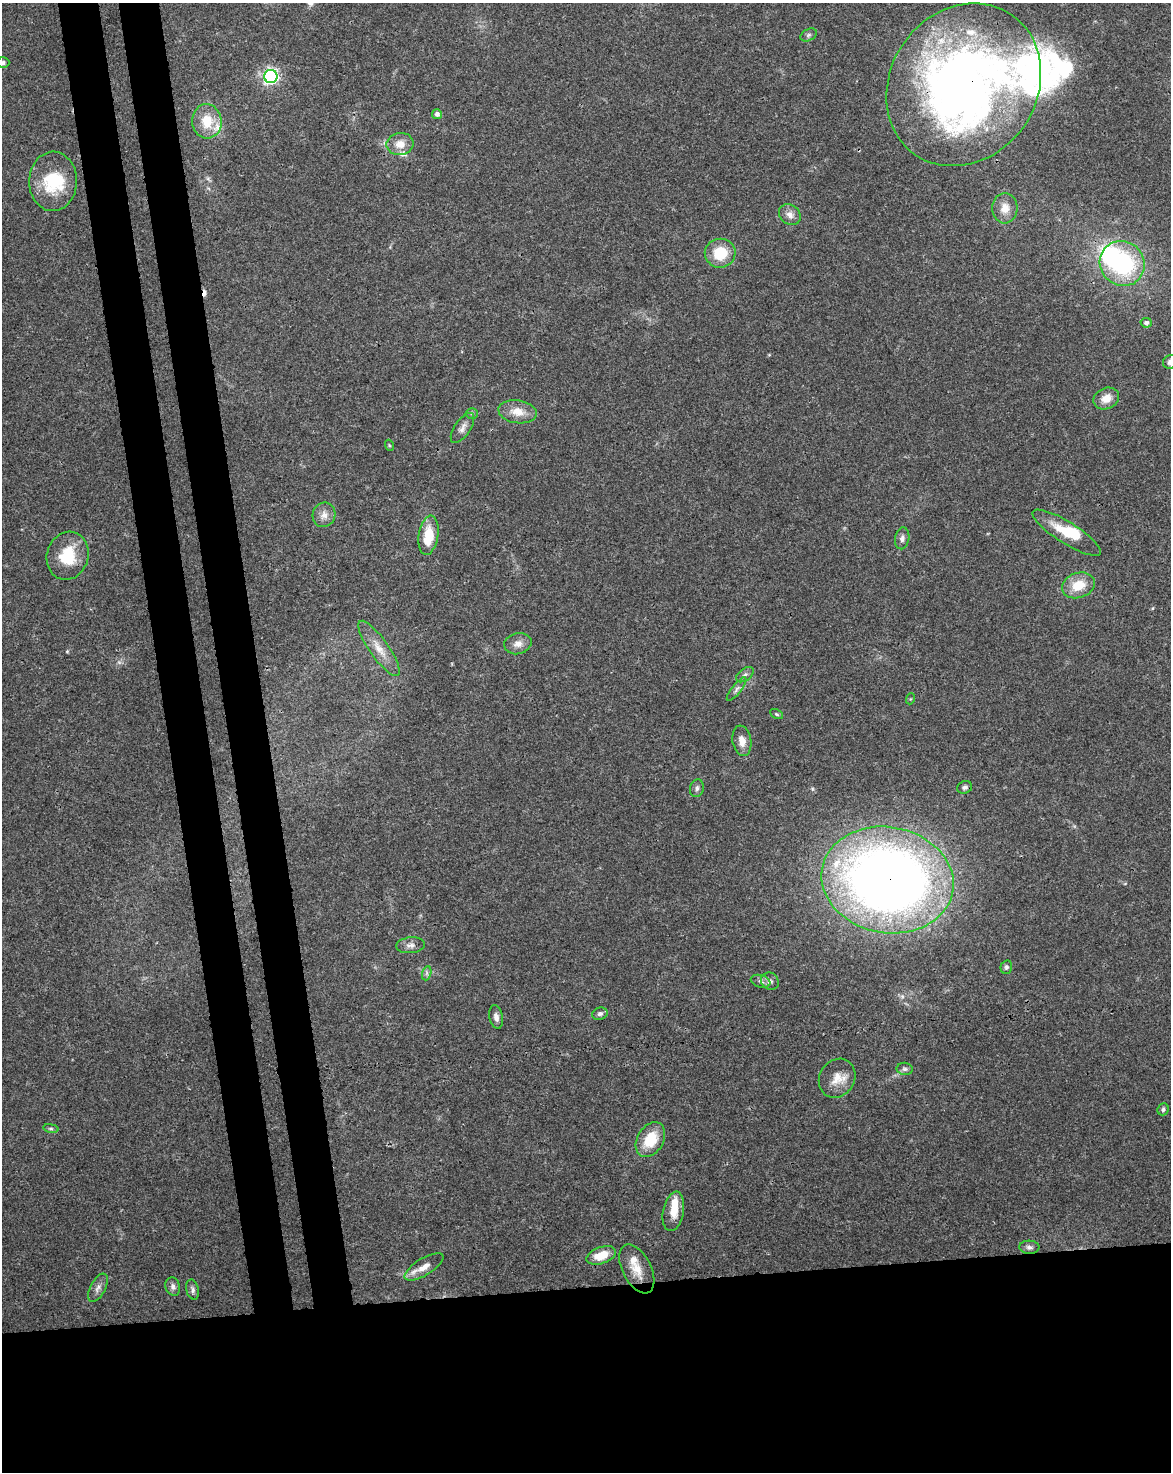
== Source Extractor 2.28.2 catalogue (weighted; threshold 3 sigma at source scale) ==
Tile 11 of 4 x 3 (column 3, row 3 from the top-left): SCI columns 2396-3564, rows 68-1537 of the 4791 x 4502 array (HDU 1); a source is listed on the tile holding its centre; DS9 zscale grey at full resolution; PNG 1173 x 1474 px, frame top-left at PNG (2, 3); each listed source drawn as its Kron ellipse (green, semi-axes under 4 px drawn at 4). Shown black and unused: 19% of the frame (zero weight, under 3 of 4 exposures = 5% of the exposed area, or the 3 px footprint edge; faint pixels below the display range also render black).
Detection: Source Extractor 2.28.2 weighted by HDU 2 'WHT'; one run over the whole footprint, this tile lists its part. Background 0.0306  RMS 0.0036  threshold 0.0162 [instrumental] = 3 sigma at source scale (4.5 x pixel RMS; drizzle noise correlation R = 1.50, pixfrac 1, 0.0396/0.0396 arcsec/px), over >= 5 px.
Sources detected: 66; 3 inside a brighter object's white glare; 1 cosmic-ray / hot-pixel residue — neither listed nor drawn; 7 inside a brighter listed object's ellipse — not listed separately; the other 55 listed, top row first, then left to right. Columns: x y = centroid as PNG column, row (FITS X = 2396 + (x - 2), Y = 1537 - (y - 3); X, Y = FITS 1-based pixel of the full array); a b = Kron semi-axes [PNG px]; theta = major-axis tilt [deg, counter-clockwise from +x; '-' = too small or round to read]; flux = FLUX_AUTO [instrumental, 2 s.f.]
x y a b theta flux
809 35 9 5 27 0.85
3 63 6 5 - 0.95
271 76 6 6 - 90
964 85 85 73 55 290
437 114 5 5 - 1.6
207 121 17 14 -85 8.4
400 144 13 11 9 4.2
53 181 30 24 88 18
1005 208 15 12 85 3.9
790 215 12 9 -39 2.3
720 253 15 14 - 11
1122 263 23 22 - 38
1146 323 5 5 - 0.87
1170 362 7 6 - 1.6
1106 398 13 10 24 4.2
518 412 19 11 -9 5.5
472 413 6 5 - 0.62
462 428 17 8 56 2.3
389 445 6 3 -72 0.37
324 515 12 11 - 2.8
1067 533 39 11 -32 11
428 535 20 9 81 10
902 538 11 7 79 1.5
68 556 24 20 72 13
1078 585 17 12 19 8
518 644 14 10 13 2.7
379 648 33 9 -55 5.9
745 675 10 6 37 1.3
737 689 14 4 51 1.4
910 699 5 3 - 0.34
776 714 7 4 -27 0.53
742 741 15 9 -80 3.4
965 787 7 6 - 0.88
697 788 9 7 75 1.1
887 880 66 53 -10 420
410 945 14 8 5 1.9
1006 967 7 5 75 0.81
427 973 7 4 72 0.77
761 981 10 6 -18 1.2
770 981 9 8 - 1.4
600 1014 8 6 16 0.97
496 1017 12 6 -79 1.7
905 1069 8 6 -8 0.97
837 1078 20 17 57 5.9
1163 1109 6 5 - 0.83
51 1128 8 4 -9 0.66
650 1140 19 13 58 11
673 1211 20 10 79 6.1
1029 1247 10 6 -3 1.2
601 1255 15 8 19 7
424 1267 22 8 31 3.9
637 1269 26 14 -63 6.3
173 1287 9 7 -73 1.4
98 1288 15 7 62 2
193 1290 10 6 -77 1.1
Overlapping masked pixels (flux is a lower limit): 2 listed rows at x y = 964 85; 887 880
Isophote crosses this tile's border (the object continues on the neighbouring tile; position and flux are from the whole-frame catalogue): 2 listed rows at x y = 3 63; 1170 362